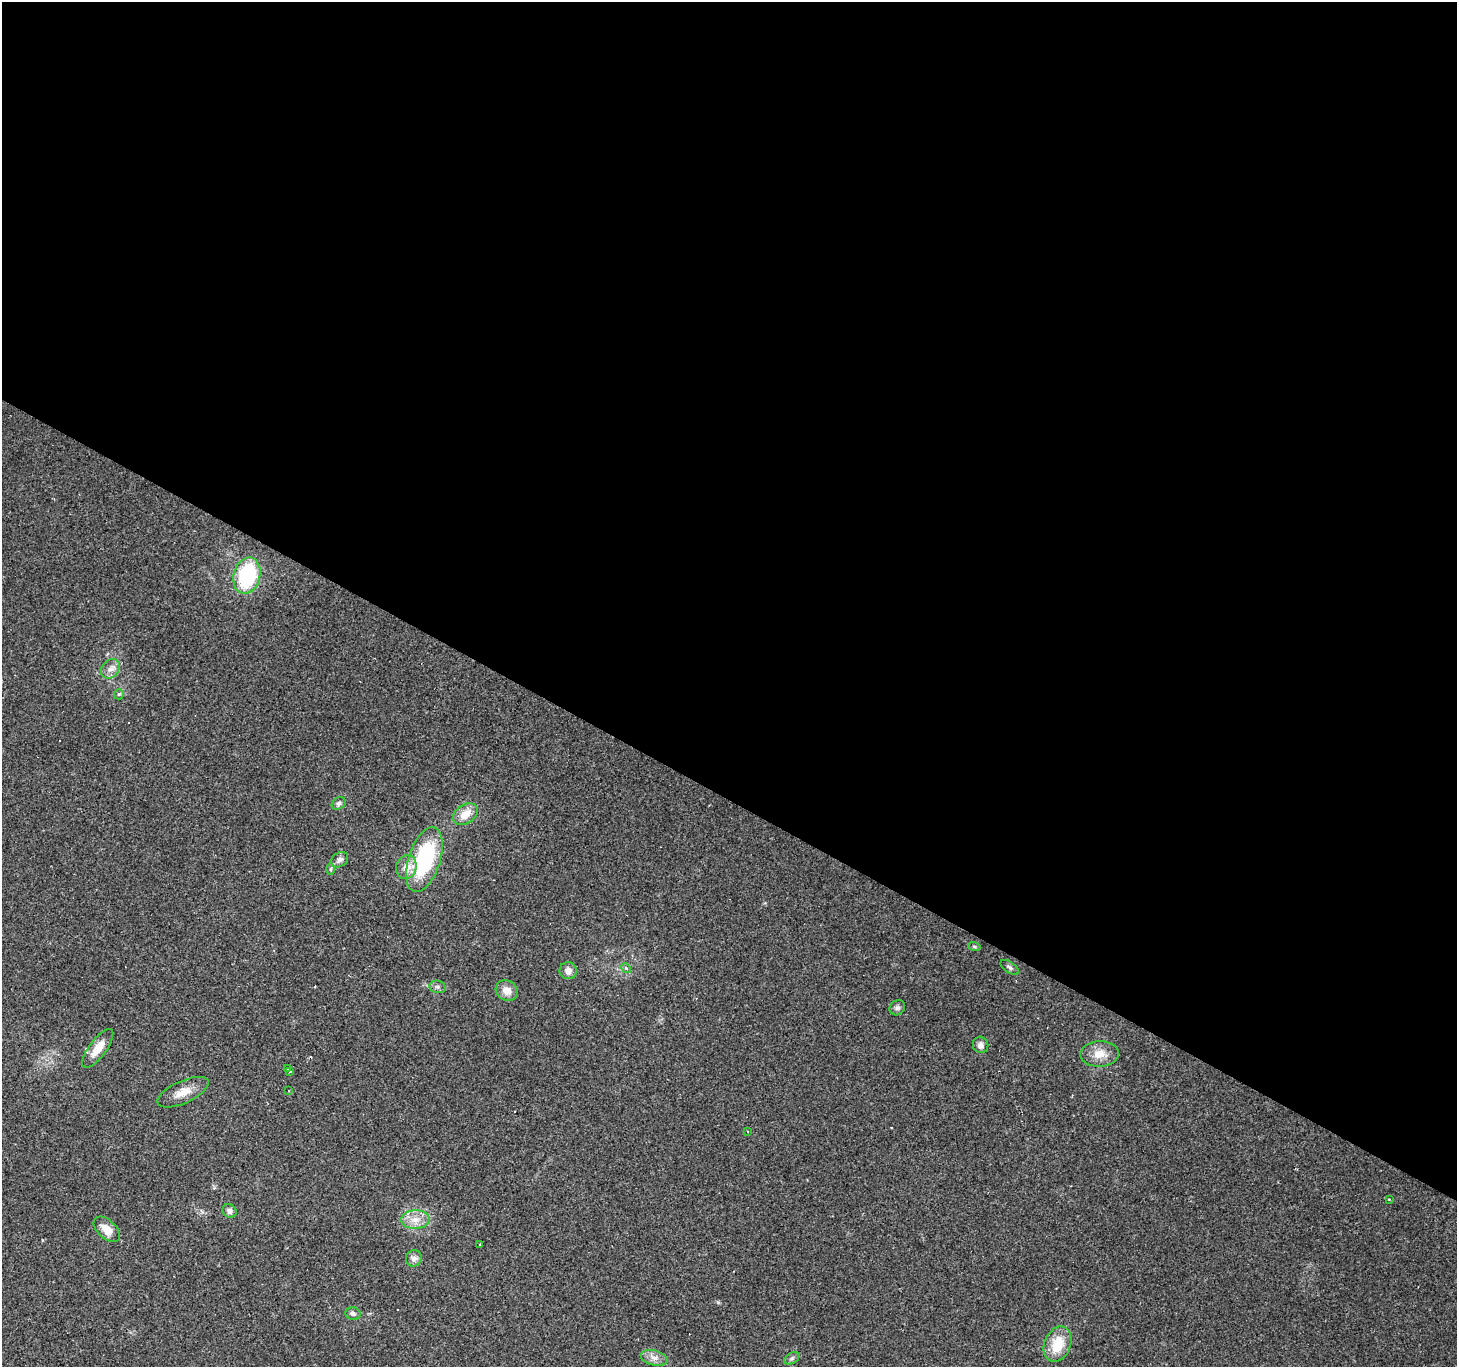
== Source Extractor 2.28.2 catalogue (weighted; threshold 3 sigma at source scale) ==
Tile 3 of 4 x 4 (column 3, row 1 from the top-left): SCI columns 2914-4368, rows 4352-5716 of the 5824 x 5906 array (HDU 1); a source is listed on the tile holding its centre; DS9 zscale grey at full resolution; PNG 1459 x 1369 px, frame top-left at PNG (2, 2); each listed source drawn as its Kron ellipse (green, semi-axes under 4 px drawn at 4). Shown black and unused: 58% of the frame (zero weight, under 2 of 3 exposures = <1% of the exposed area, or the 3 px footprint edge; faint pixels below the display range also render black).
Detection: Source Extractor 2.28.2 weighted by HDU 2 'WHT'; one run over the whole footprint, this tile lists its part. Background 0.0856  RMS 0.0063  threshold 0.0282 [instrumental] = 3 sigma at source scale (4.5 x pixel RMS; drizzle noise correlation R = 1.50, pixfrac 1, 0.0396/0.0396 arcsec/px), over >= 5 px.
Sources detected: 42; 8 cosmic-ray / hot-pixel residue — neither listed nor drawn; the other 34 listed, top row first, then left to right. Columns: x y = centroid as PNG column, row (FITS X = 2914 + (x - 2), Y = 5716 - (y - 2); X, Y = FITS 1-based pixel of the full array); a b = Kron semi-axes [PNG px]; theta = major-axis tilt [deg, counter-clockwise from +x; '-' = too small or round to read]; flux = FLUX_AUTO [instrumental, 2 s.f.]
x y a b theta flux
247 576 18 13 76 58
110 669 11 8 49 3.7
119 694 5 5 - 0.93
339 803 7 5 33 1.8
465 814 14 9 34 8.9
424 859 34 15 72 66
340 860 9 7 34 2.7
406 867 12 10 76 6.4
331 869 6 4 89 0.94
974 946 6 4 -19 0.87
1010 967 10 5 -34 1.6
626 968 5 4 - 1
568 971 8 8 - 4.3
438 987 8 6 -15 1.8
507 990 11 10 - 6.2
897 1008 8 7 - 1.8
981 1045 8 7 - 3.1
98 1048 23 8 53 9.3
1099 1054 19 13 2 9.4
288 1069 3 3 - 1.5
289 1071 3 3 - 1.4
288 1091 3 2 - 1.1
183 1092 27 11 24 8.7
748 1131 3 2 - 0.42
1389 1199 3 3 - 0.83
229 1211 7 6 - 2.6
415 1220 14 9 3 6.9
107 1229 16 9 -45 8.1
480 1244 3 2 - 1.3
414 1258 8 8 - 2.9
353 1314 8 6 -16 1.9
1057 1344 18 13 68 17
654 1358 14 7 -13 4.1
792 1358 8 5 30 1.5